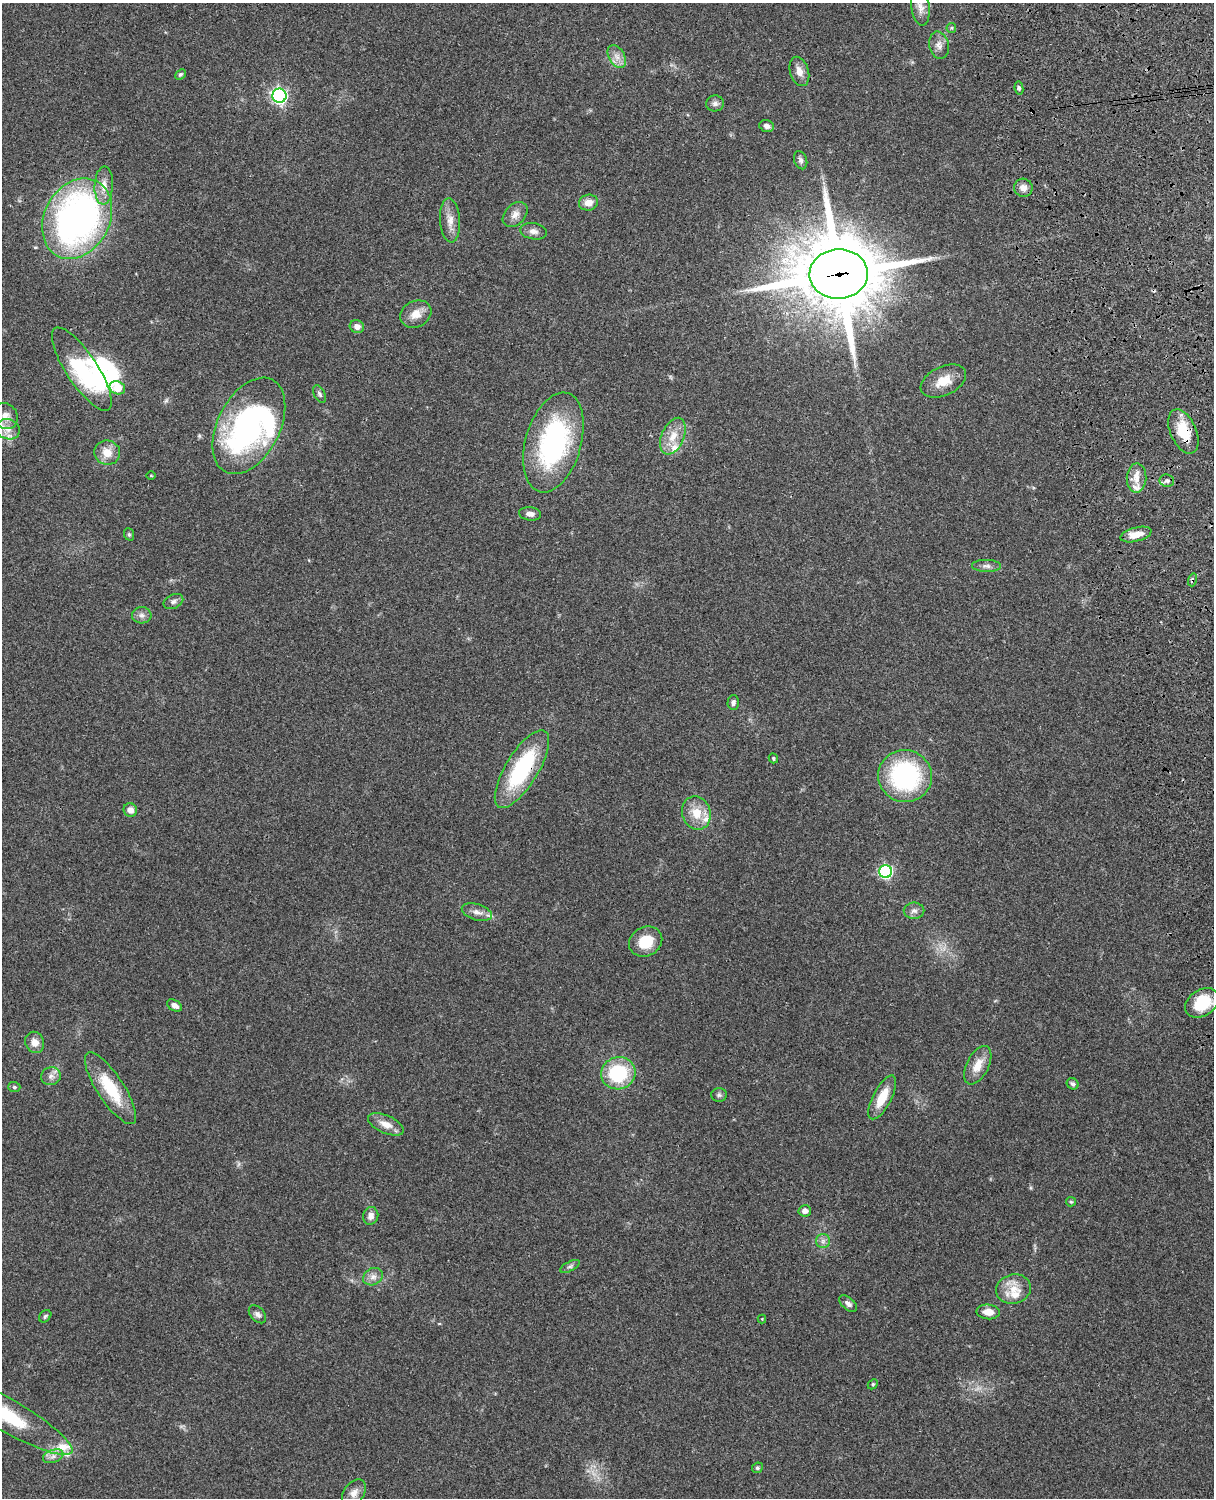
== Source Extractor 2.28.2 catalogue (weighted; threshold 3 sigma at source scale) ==
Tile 6 of 4 x 3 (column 2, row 2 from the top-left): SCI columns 1331-2542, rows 1660-3155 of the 5087 x 4928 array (HDU 1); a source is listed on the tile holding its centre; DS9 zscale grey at full resolution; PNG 1216 x 1500 px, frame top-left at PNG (2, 3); each listed source drawn as its Kron ellipse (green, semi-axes under 4 px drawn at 4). Shown black and unused: <1% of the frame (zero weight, under 3 of 4 exposures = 6% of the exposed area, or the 3 px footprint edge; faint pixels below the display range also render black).
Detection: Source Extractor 2.28.2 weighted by HDU 2 'WHT'; one run over the whole footprint, this tile lists its part. Background 0.104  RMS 0.0065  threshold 0.0291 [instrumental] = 3 sigma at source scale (4.5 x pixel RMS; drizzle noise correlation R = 1.50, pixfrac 1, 0.05/0.05 arcsec/px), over >= 5 px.
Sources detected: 92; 4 inside a brighter object's white glare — neither listed nor drawn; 7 inside a brighter listed object's ellipse — not listed separately; the other 81 listed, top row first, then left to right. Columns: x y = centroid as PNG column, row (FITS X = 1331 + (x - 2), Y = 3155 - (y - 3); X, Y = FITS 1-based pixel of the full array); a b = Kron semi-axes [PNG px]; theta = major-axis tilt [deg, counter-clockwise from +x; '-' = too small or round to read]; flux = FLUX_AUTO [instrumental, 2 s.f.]
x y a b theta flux
920 7 19 9 -82 4.8
951 28 5 4 - 0.86
939 45 14 9 -77 4.4
617 57 12 8 -61 4.7
799 71 15 9 -73 5.4
180 74 6 4 42 1.2
1019 88 6 4 -80 1.2
279 96 7 7 - 170
715 103 9 8 - 2.5
767 126 7 5 -17 3
801 160 9 6 -71 2
104 185 19 9 88 7
1023 188 9 9 - 4.4
588 203 9 8 - 5.7
515 215 14 10 46 4.9
77 219 42 32 61 260
450 220 22 10 -87 7.3
533 231 13 8 -8 3.6
839 274 29 25 2 7100
416 314 16 13 28 7.6
357 326 7 6 - 3.3
82 369 48 15 -57 51
943 381 24 14 26 12
117 388 8 6 -23 15
320 394 9 5 -64 1.6
5 416 13 11 -58 6.1
249 426 52 31 63 150
8 429 12 10 -15 5.8
1183 431 23 13 -67 19
673 436 19 11 67 10
553 442 51 28 74 110
107 453 13 12 - 8.5
151 475 5 3 - 0.54
1136 478 14 10 88 6.6
1167 481 7 6 - 1.8
530 514 11 6 -6 3.1
129 534 6 5 - 1.1
1136 534 16 7 15 8.2
986 566 14 6 -2 2.7
1192 580 6 4 73 1.1
173 601 10 7 25 2.3
142 615 10 8 4 2.8
733 702 7 5 88 2.1
773 758 5 4 - 1
522 769 44 16 59 63
905 776 27 26 - 84
130 810 7 6 - 4
696 813 17 14 -69 12
886 871 6 6 - 90
914 911 10 8 1 2.9
477 912 16 8 -16 4.7
646 942 17 14 28 16
1202 1003 18 13 33 26
174 1005 8 5 -30 3
35 1042 11 9 -67 5.4
978 1065 21 11 62 9.9
618 1073 17 16 - 44
51 1076 10 9 - 3.4
1073 1084 6 5 - 1.7
14 1087 6 5 - 1.1
110 1088 42 13 -57 27
719 1095 8 7 - 1.5
882 1097 24 9 63 13
386 1124 19 9 -24 7.5
1071 1202 5 4 - 0.8
805 1211 6 5 - 3.2
371 1216 9 7 74 3.6
823 1241 7 7 - 2.3
570 1266 10 5 27 1.6
373 1277 10 8 27 3.7
1013 1289 17 14 15 11
848 1304 10 6 -40 2.8
988 1312 11 7 -5 6.2
257 1314 10 7 -48 2.4
45 1316 7 5 45 1.3
762 1319 4 4 - 0.57
873 1384 6 4 44 0.91
4 1414 78 16 -30 64
53 1456 10 6 21 3.2
757 1468 5 5 - 1.2
354 1493 15 10 55 4.9
Overlapping masked pixels (flux is a lower limit): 4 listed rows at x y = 839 274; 1183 431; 1192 580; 522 769
Isophote crosses this tile's border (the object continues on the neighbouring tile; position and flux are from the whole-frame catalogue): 3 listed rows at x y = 920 7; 8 429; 4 1414